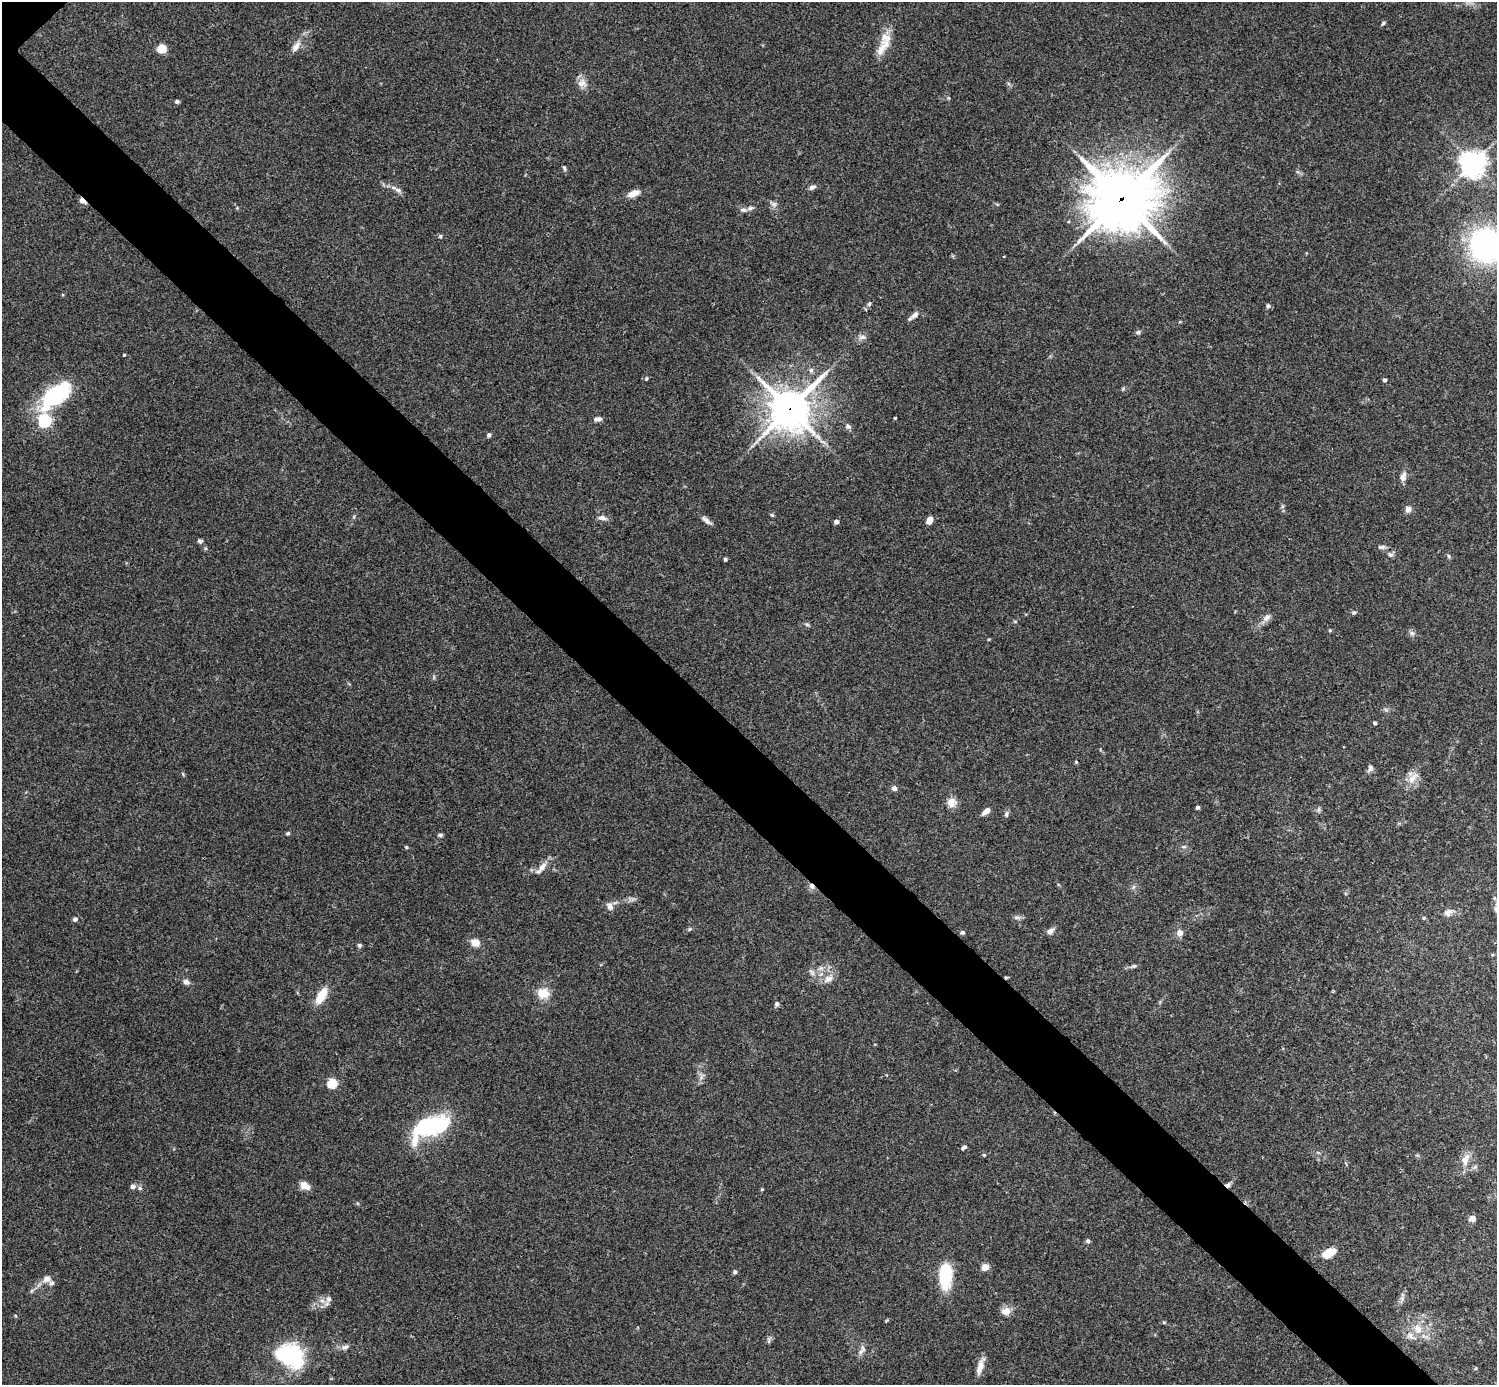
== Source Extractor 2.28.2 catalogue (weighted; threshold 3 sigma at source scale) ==
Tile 6 of 4 x 4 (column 2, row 2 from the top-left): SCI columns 1501-2995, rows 3065-4447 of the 5988 x 5988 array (HDU 1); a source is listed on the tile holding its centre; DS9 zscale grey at full resolution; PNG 1499 x 1387 px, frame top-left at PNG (2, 2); no overlay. Shown black and unused: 6% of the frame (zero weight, under 3 of 4 exposures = <1% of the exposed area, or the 3 px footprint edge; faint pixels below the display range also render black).
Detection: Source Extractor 2.28.2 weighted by HDU 2 'WHT'; one run over the whole footprint, this tile lists its part. Background 0.118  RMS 0.0062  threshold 0.0281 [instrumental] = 3 sigma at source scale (4.5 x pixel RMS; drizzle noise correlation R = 1.50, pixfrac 1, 0.05/0.05 arcsec/px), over >= 5 px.
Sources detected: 112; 1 inside a brighter object's white glare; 1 cosmic-ray / hot-pixel residue — not listed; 3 inside a brighter listed object's ellipse — not listed separately; the other 107 listed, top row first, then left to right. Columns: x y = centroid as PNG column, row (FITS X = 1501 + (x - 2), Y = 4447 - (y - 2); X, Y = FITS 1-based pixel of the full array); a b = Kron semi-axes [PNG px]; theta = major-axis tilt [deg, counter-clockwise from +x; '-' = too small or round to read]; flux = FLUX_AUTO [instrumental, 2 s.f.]
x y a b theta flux
1383 23 7 4 54 0.95
885 44 20 15 65 11
296 47 14 7 54 3.9
161 48 8 7 - 9.8
582 83 13 11 11 4.6
177 101 5 4 - 1.2
1473 163 8 8 - 570
564 168 8 4 -75 1.2
812 187 9 5 20 2
398 190 11 6 -27 2.5
634 193 15 7 19 5.2
1122 199 24 21 31 2800
82 201 7 4 -41 5
774 204 8 6 0 2
743 210 11 6 -10 2.3
440 236 5 4 - 0.86
1486 245 23 21 -87 170
869 304 6 5 - 1
1268 306 6 5 - 1.4
914 315 12 6 38 3.1
1138 332 7 5 2 1.2
862 337 11 6 6 2.3
124 355 3 3 - 0.61
1385 380 4 3 - 1.7
56 395 41 19 42 52
790 409 15 13 51 1400
895 418 3 2 - 0.59
598 419 10 5 1 2.2
45 421 6 6 - 110
848 426 8 5 -32 1.5
489 435 6 5 - 1.3
1403 477 10 7 76 3.9
1408 509 7 6 - 3.3
772 515 5 4 - 0.8
602 518 11 6 -11 2.7
706 520 15 5 -41 2.6
929 520 7 6 - 4.3
836 522 4 4 - 2.8
200 541 6 5 - 1.3
1381 547 11 5 5 1.6
1390 555 7 6 - 1.5
1449 556 5 5 - 0.97
725 559 4 4 - 1
1354 612 5 5 - 1
1267 618 12 7 45 3.2
807 624 7 4 -2 0.97
1330 630 5 4 - 0.71
1412 633 7 6 - 1.6
1375 723 3 3 - 1.3
1076 762 5 4 - 0.6
1370 768 11 6 66 1.9
183 774 6 3 -72 0.67
1412 778 18 8 51 6.3
894 788 5 5 - 2.5
951 802 12 11 - 5
1197 807 4 3 - 1.5
986 811 9 5 41 3.8
1006 814 9 5 85 1.4
288 833 6 4 16 0.94
440 835 7 4 8 1.1
406 847 5 4 - 0.74
1184 847 6 4 -18 0.96
542 867 15 7 52 4.6
811 886 9 5 -52 2.7
610 906 9 7 -64 3.1
1448 912 12 9 36 3.3
1017 917 7 4 0 1.5
75 919 5 4 - 2.1
690 929 5 5 - 0.86
1050 931 8 6 39 3.2
962 933 6 5 - 1.2
1180 933 6 5 - 4.8
475 943 5 5 - 12
359 945 6 5 - 1.1
1133 966 9 5 21 1.4
1006 977 5 3 - 0.73
828 979 14 9 28 4.9
186 982 8 6 -22 2.4
543 993 16 13 -7 8.7
321 996 16 8 61 14
777 1004 6 5 - 1.4
332 1083 5 5 - 35
428 1127 43 21 29 52
964 1147 6 4 27 1.6
984 1155 4 4 - 0.69
1465 1159 15 10 74 6.3
133 1186 5 4 - 3.5
305 1186 12 8 -30 5.1
140 1188 6 5 - 1.1
762 1189 5 3 - 0.53
1472 1218 8 8 - 2.2
1088 1241 5 5 - 1.4
1329 1253 14 8 30 12
985 1267 5 4 - 14
735 1272 6 5 - 1.2
945 1276 21 10 89 37
47 1279 10 10 - 4
328 1299 8 7 - 2.3
1402 1299 7 4 -72 1.4
1006 1311 13 10 16 4.5
1164 1322 5 3 - 0.62
1418 1329 13 10 -49 6.6
769 1341 9 4 82 1.2
345 1347 11 5 17 2.2
861 1352 10 5 61 2.3
290 1355 35 26 -23 45
980 1367 20 7 75 5.4
Overlapping masked pixels (flux is a lower limit): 5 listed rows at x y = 1122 199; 82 201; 790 409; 811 886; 1006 977
Isophote crosses this tile's border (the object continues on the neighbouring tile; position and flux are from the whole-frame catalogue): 1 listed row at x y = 1486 245